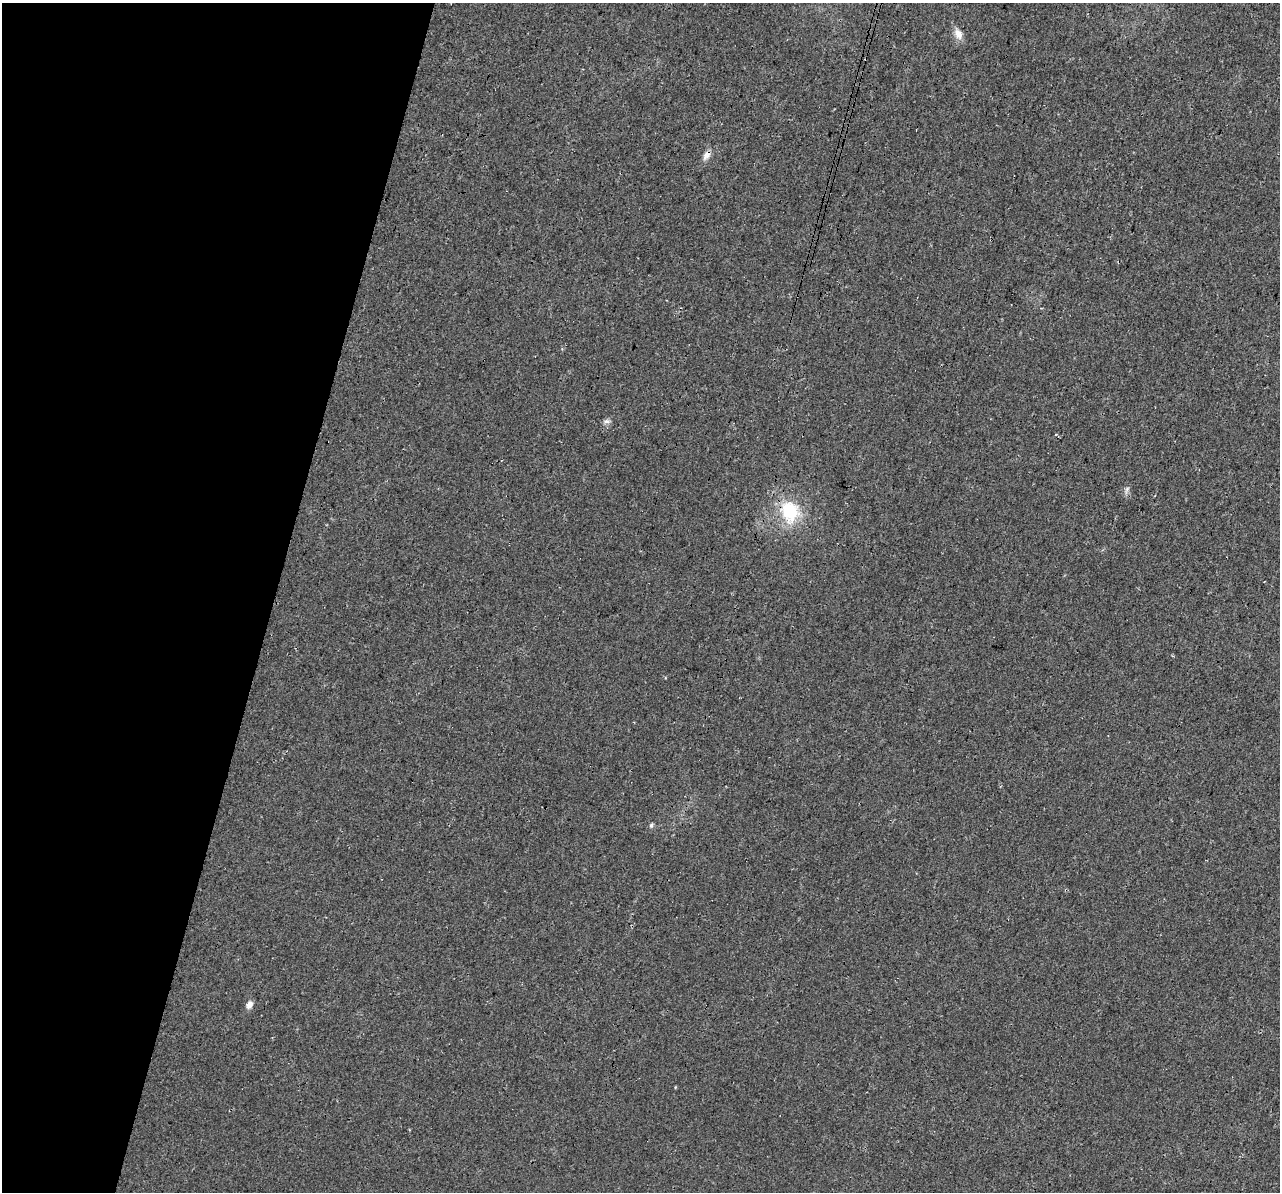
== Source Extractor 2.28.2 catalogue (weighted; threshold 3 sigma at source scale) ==
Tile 9 of 4 x 4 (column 1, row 3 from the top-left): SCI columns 25-1302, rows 1529-2718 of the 5152 x 5375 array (HDU 1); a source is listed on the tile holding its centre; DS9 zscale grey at full resolution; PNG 1282 x 1194 px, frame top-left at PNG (2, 3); no overlay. Shown black and unused: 22% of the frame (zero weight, under 3 of 4 exposures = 5% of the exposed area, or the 3 px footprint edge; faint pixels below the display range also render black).
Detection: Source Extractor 2.28.2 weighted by HDU 2 'WHT'; one run over the whole footprint, this tile lists its part. Background 0.0162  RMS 0.0068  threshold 0.0305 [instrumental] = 3 sigma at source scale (4.5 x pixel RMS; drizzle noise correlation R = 1.50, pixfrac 1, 0.0396/0.0396 arcsec/px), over >= 5 px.
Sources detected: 8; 1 cosmic-ray / hot-pixel residue — not listed; the other 7 listed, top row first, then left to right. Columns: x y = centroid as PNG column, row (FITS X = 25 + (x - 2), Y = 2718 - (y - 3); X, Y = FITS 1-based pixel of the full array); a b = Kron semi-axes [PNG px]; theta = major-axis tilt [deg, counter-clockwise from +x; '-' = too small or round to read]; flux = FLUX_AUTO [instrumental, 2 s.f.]
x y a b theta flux
958 34 14 9 -64 5.9
707 155 13 8 57 4.4
607 421 9 6 3 2
1127 489 7 5 47 1.7
790 511 28 23 -73 36
651 825 6 5 - 1.3
249 1005 11 7 61 3.6
Overlapping masked pixels (flux is a lower limit): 2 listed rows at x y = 707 155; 790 511